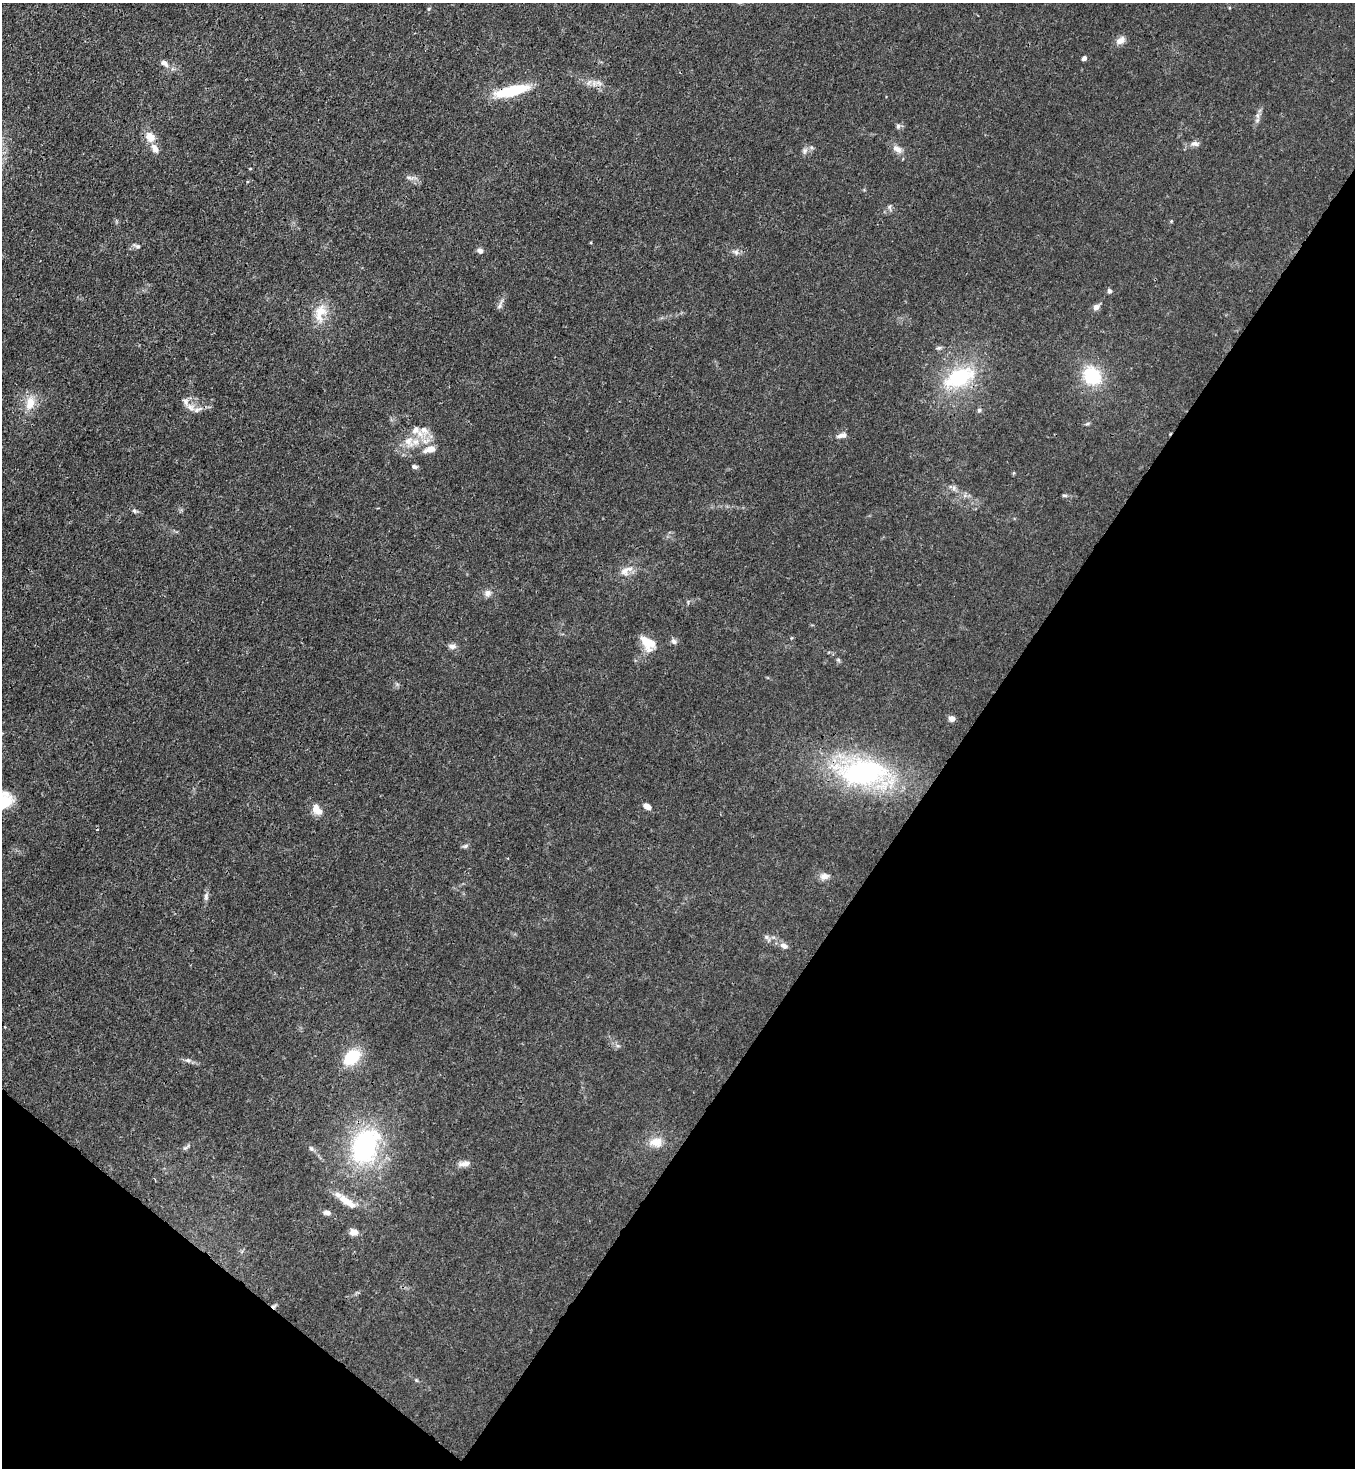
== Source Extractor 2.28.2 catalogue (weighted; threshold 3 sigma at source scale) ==
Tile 15 of 4 x 4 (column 3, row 4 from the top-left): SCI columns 2934-4286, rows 59-1524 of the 6005 x 5983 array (HDU 1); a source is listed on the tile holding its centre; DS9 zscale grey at full resolution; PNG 1357 x 1470 px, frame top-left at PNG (2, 3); no overlay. Shown black and unused: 34% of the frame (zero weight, under 3 of 4 exposures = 7% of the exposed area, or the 3 px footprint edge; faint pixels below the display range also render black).
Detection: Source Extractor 2.28.2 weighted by HDU 2 'WHT'; one run over the whole footprint, this tile lists its part. Background 0.0192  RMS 0.0026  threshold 0.0117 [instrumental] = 3 sigma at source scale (4.5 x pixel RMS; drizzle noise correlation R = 1.50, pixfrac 1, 0.05/0.05 arcsec/px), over >= 5 px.
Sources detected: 69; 2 cosmic-ray / hot-pixel residue — not listed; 6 inside a brighter listed object's ellipse — not listed separately; the other 61 listed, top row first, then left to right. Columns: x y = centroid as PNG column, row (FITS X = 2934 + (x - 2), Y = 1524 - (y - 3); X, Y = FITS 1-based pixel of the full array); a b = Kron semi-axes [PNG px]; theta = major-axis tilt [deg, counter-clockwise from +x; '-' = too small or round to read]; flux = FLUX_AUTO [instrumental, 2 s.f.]
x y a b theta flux
429 9 5 4 - 0.35
1120 40 12 8 35 1.7
1084 58 5 4 - 0.75
164 63 9 6 -39 1.3
594 83 7 7 - 1.1
512 91 29 8 14 15
1257 120 7 6 - 0.7
898 126 7 6 - 0.57
150 137 13 10 -59 3
1195 144 11 6 -9 1
155 148 13 8 -62 1.7
897 149 13 8 -32 1.7
805 151 9 5 67 0.79
889 206 8 3 71 0.45
1171 221 4 4 - 0.23
137 246 10 5 -30 0.66
480 250 6 6 - 1.1
736 252 9 6 -27 0.83
1109 291 7 5 -65 0.56
500 305 16 5 70 0.89
1096 307 8 7 - 1.1
320 313 28 15 77 5.1
939 348 7 5 19 0.51
1092 376 17 14 -46 14
959 377 37 20 26 18
30 403 20 12 77 3.9
190 407 13 9 -33 2.1
979 410 6 5 - 0.5
1087 424 6 4 19 0.35
415 430 12 10 41 2.1
842 435 14 6 12 1.3
409 441 16 11 -57 3
430 449 12 7 19 2.5
414 467 7 5 -9 0.6
954 488 7 4 90 0.55
1064 495 8 4 -1 0.42
134 511 6 5 - 0.46
626 571 20 10 29 2.7
487 593 9 7 75 1.1
674 641 8 6 -38 0.86
647 643 22 12 -84 3.8
452 646 10 7 -6 1
952 718 6 5 - 1.6
863 772 62 30 -1 45
2 803 24 13 31 7.4
647 806 9 6 -39 1.3
319 811 11 8 -2 1.8
466 846 8 5 27 0.52
824 876 12 9 11 1.4
206 897 11 6 86 0.83
784 946 10 7 -21 1.2
352 1057 19 13 40 9
188 1060 9 5 -8 0.75
656 1142 16 12 3 3.3
365 1146 39 27 67 34
186 1147 12 4 39 0.6
311 1148 6 5 - 0.48
465 1163 16 7 9 1.5
347 1201 31 9 -34 4
327 1212 9 6 -14 1
354 1232 8 7 - 2.1
Overlapping masked pixels (flux is a lower limit): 3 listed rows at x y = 512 91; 959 377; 863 772
Isophote crosses this tile's border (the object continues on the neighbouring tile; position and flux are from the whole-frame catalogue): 1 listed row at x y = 2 803